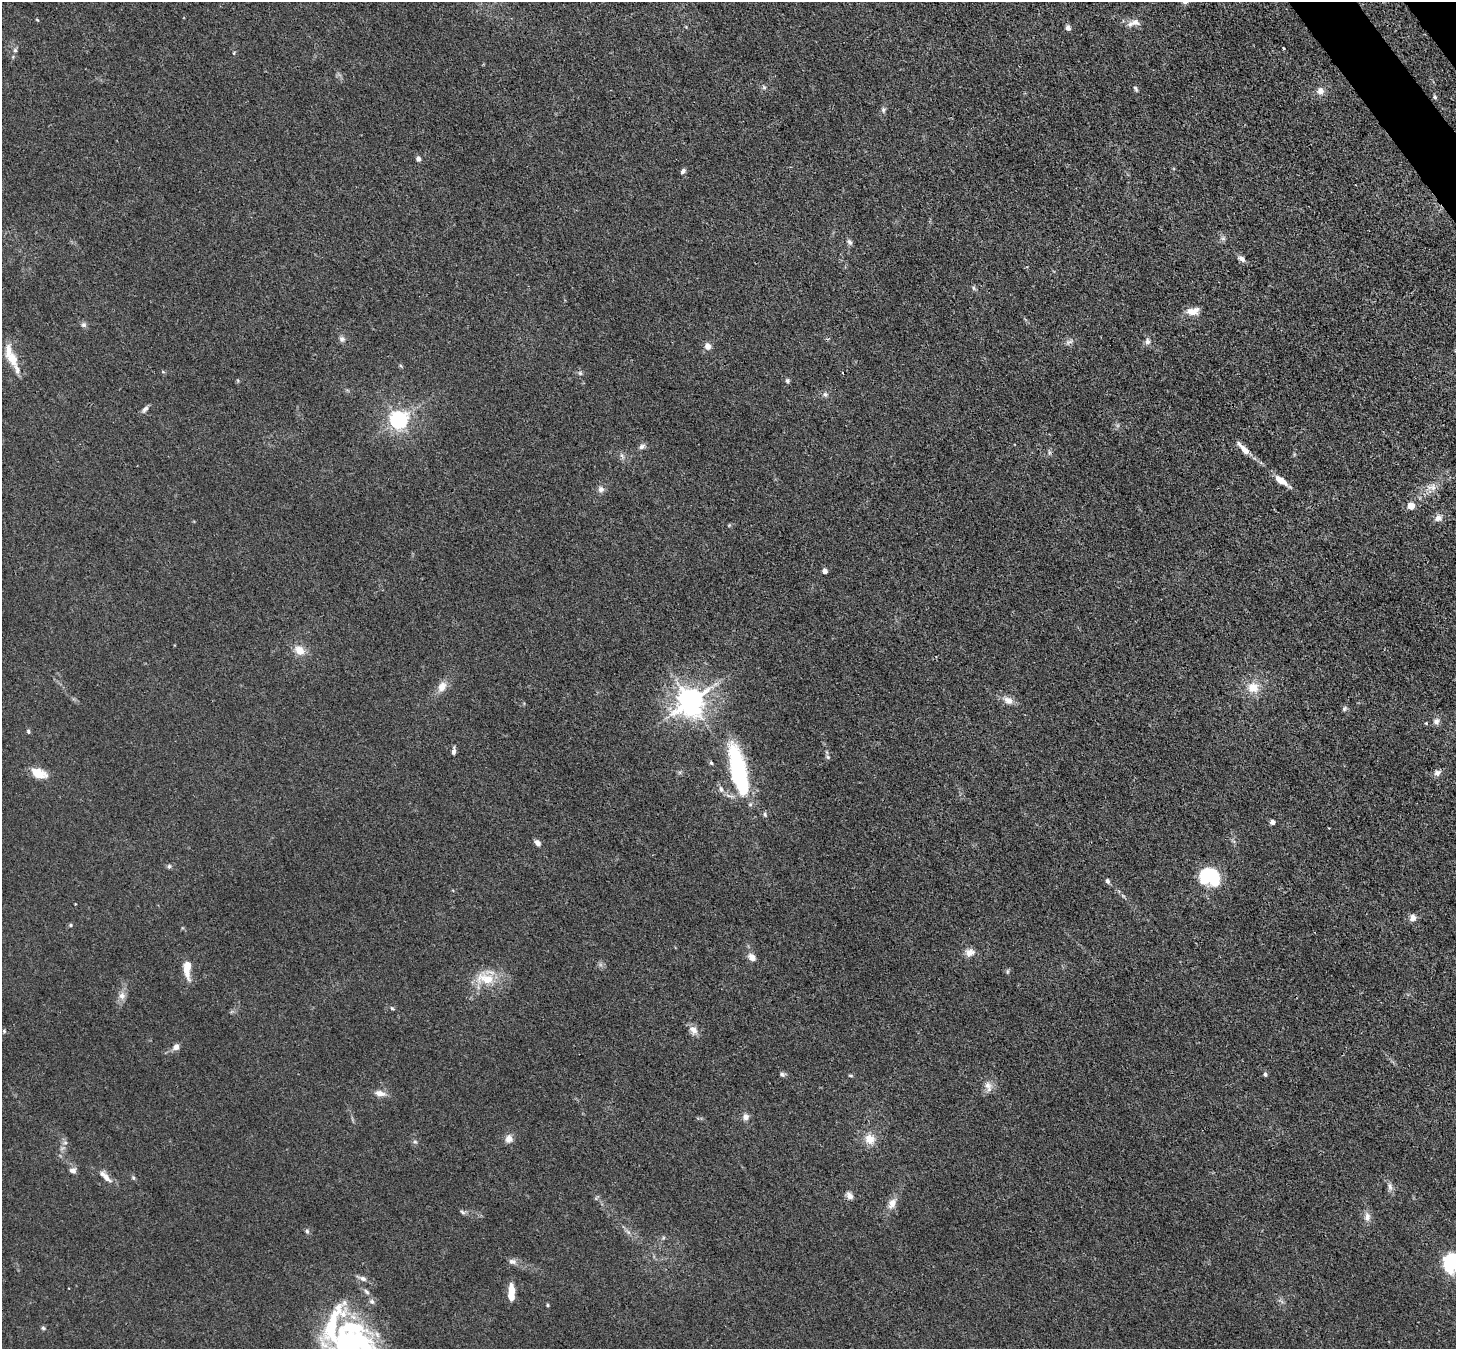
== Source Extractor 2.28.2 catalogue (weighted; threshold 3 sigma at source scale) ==
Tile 10 of 4 x 4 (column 2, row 3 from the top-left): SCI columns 1532-2985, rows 1695-3041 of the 5972 x 5944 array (HDU 1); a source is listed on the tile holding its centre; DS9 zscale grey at full resolution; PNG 1458 x 1351 px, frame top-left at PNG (2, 2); no overlay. Shown black and unused: <1% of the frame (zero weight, under 3 of 4 exposures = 7% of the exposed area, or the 3 px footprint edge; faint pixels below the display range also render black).
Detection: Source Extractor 2.28.2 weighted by HDU 2 'WHT'; one run over the whole footprint, this tile lists its part. Background 0.021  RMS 0.0029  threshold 0.013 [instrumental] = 3 sigma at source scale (4.5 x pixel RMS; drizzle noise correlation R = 1.50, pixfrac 1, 0.05/0.05 arcsec/px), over >= 5 px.
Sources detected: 109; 4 inside a brighter object's white glare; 2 cosmic-ray / hot-pixel residue — not listed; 4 inside a brighter listed object's ellipse — not listed separately; the other 99 listed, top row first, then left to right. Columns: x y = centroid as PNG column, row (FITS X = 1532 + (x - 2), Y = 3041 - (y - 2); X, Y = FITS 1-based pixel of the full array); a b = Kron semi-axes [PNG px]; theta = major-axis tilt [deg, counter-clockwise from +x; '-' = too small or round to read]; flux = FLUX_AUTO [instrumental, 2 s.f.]
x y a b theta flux
37 20 5 3 - 0.23
1135 22 18 9 3 2.3
1068 28 7 6 - 0.9
1283 48 3 2 - 0.24
15 50 6 6 - 0.56
764 87 6 5 - 0.5
1136 89 8 4 -61 0.49
1320 91 10 9 - 1.7
1435 97 6 4 -60 0.42
883 110 7 5 -71 0.6
418 159 6 5 - 1.1
683 171 7 5 47 0.71
1223 238 6 6 - 0.68
850 242 8 5 -62 0.82
1242 259 11 6 -34 1.2
974 288 6 4 -70 0.48
1193 311 17 9 9 2.8
84 325 7 7 - 0.76
342 339 8 7 - 0.86
1147 341 9 7 86 1.1
1069 342 12 5 23 0.96
708 346 8 7 - 1.6
12 359 16 10 -56 4.5
163 372 6 3 -18 0.31
580 373 6 5 - 0.53
787 381 6 5 - 0.58
825 394 7 6 - 0.71
145 409 11 6 51 0.93
399 420 6 6 - 120
642 446 9 6 34 0.93
1244 449 17 6 -47 3
1280 480 16 7 -35 3.4
1431 487 17 9 2 2.4
601 489 8 8 - 1.2
1411 506 5 5 - 5.3
1438 518 10 9 - 1.6
825 571 4 4 - 1.9
299 650 12 10 -45 3.3
442 687 13 9 61 2.8
1253 687 17 15 5 4.7
1008 700 14 9 -29 2.2
690 701 9 8 - 380
1344 709 7 5 74 0.56
1436 721 9 7 53 1.2
1426 723 4 4 - 0.27
28 731 5 5 - 0.51
453 751 9 4 85 0.99
828 757 6 5 - 0.52
711 763 5 4 - 0.4
737 769 56 18 -79 29
38 773 18 10 -22 5
1437 773 8 7 - 1.2
721 789 9 6 -67 1
765 814 7 5 -72 0.49
1272 822 4 4 - 1.5
538 843 7 5 -54 1.4
169 866 6 5 - 0.5
1214 879 21 15 -81 9.2
1107 881 7 5 -65 0.73
1412 918 9 8 - 1.4
71 925 5 4 - 0.42
970 952 12 10 24 1.9
752 957 8 6 -53 2.3
187 968 17 7 -90 5.5
486 979 26 15 -10 7.9
122 996 10 9 - 1.8
392 1008 6 4 -43 0.37
693 1030 13 8 -55 2.1
4 1031 5 5 - 0.37
176 1047 6 6 - 1.9
782 1074 7 6 - 0.65
1265 1074 4 4 - 0.74
850 1076 7 3 -19 0.33
988 1086 16 8 -70 1.9
380 1093 14 8 -12 2
746 1117 8 7 - 1.4
509 1139 9 8 - 1.9
870 1139 13 13 - 3.6
415 1142 6 4 -18 0.44
65 1143 7 4 0 0.53
73 1170 9 7 8 1.1
105 1176 21 7 -46 2.4
1390 1186 11 6 -78 1.2
850 1196 10 7 -52 1.4
892 1203 15 10 59 2.5
462 1212 8 4 -28 0.6
1367 1217 13 8 -90 1.7
307 1231 6 6 - 0.52
628 1232 7 4 -71 0.63
1453 1258 25 17 -59 13
512 1261 11 7 -12 1.3
362 1278 14 6 -21 1.3
68 1288 3 2 - 0.17
366 1292 9 5 -45 0.81
511 1293 17 6 90 5
372 1302 7 7 - 0.92
548 1305 5 4 - 0.32
43 1328 5 5 - 0.45
353 1342 38 27 -10 31
Overlapping masked pixels (flux is a lower limit): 1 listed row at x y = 690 701
Isophote crosses this tile's border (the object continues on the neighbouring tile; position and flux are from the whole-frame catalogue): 2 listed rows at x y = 1453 1258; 353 1342